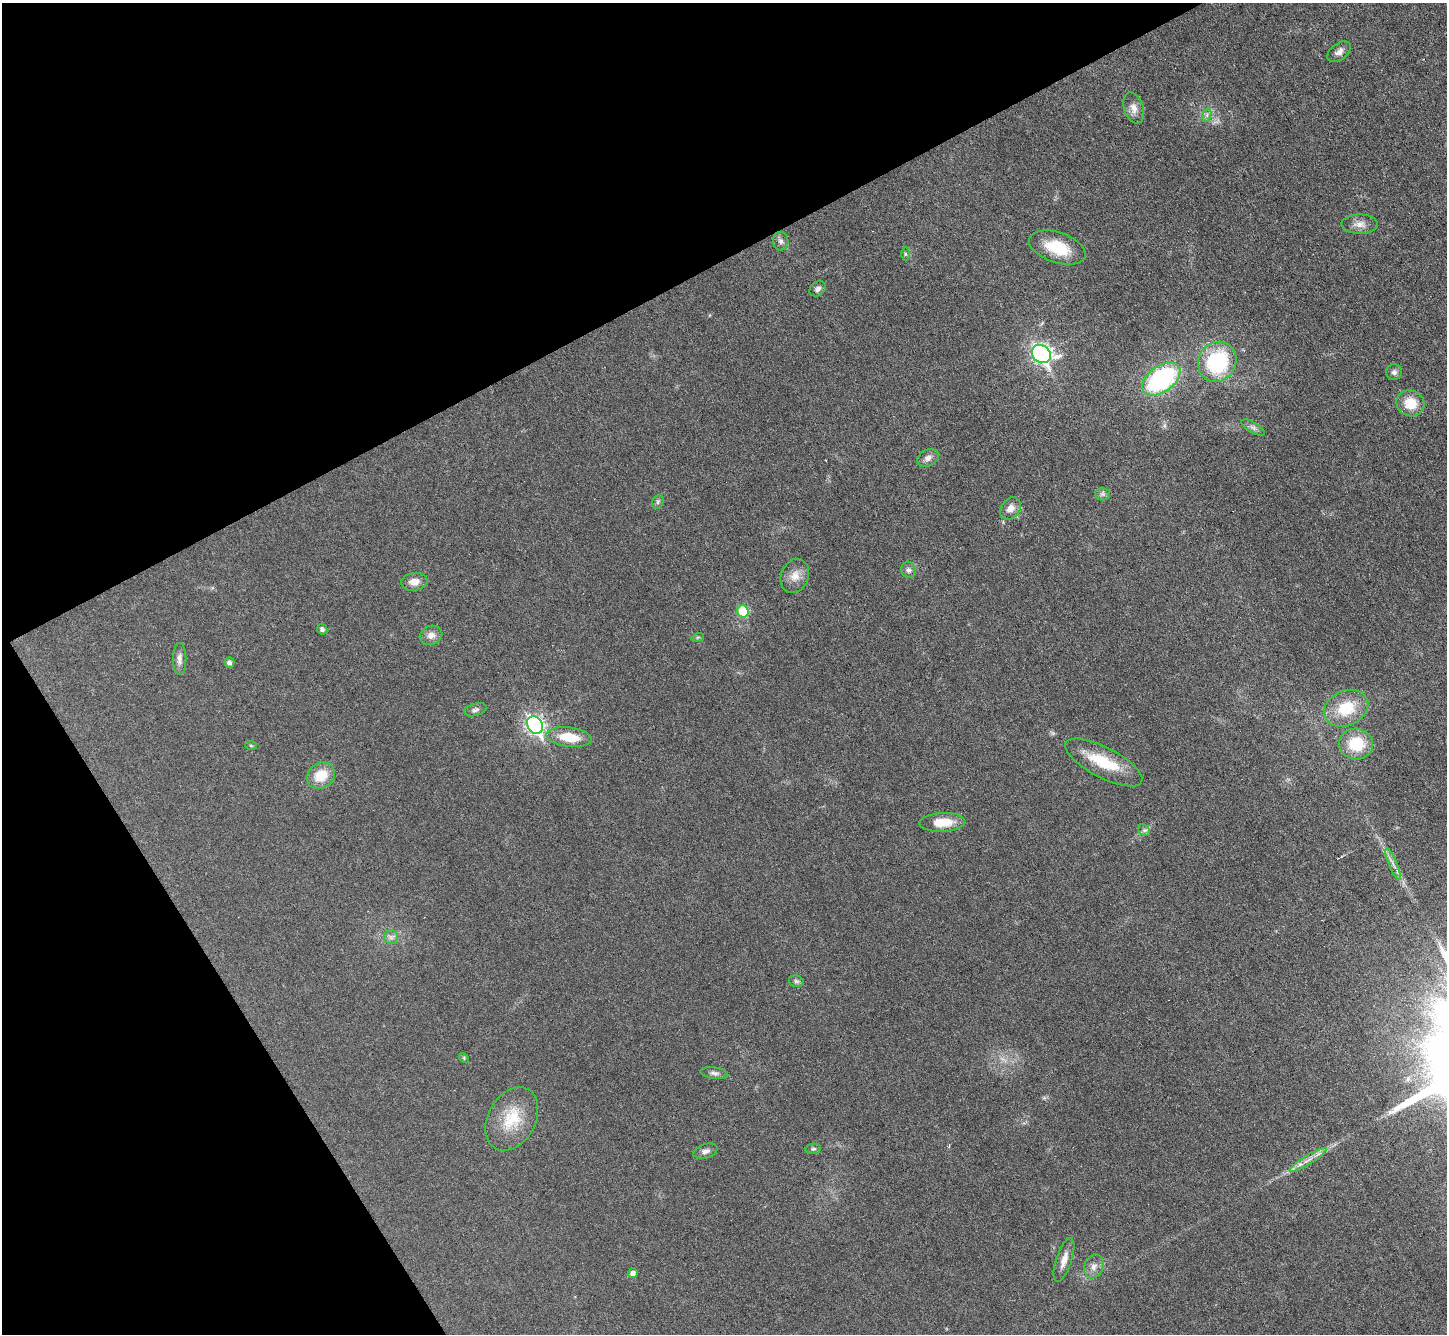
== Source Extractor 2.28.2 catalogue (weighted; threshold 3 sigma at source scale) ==
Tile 5 of 4 x 4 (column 1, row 2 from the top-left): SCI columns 3-1447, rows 2957-4288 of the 5783 x 5774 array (HDU 1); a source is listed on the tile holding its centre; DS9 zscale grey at full resolution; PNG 1449 x 1336 px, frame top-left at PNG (2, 3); each listed source drawn as its Kron ellipse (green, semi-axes under 4 px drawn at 4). Shown black and unused: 28% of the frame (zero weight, under 3 of 6 exposures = <1% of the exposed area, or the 3 px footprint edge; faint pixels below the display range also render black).
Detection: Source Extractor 2.28.2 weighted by HDU 2 'WHT'; one run over the whole footprint, this tile lists its part. Background 0.0318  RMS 0.0038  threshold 0.0155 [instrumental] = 3 sigma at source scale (4.09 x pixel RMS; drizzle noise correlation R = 1.36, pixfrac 0.8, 0.05/0.05 arcsec/px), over >= 5 px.
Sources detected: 50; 1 inside a brighter listed object's ellipse — not listed separately; the other 49 listed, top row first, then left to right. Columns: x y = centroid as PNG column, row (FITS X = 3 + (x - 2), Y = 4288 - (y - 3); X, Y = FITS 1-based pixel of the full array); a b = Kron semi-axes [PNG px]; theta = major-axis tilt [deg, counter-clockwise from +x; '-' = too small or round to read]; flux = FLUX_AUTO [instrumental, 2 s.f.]
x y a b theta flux
1339 52 13 8 36 2
1134 108 16 9 -71 2.7
1207 115 7 4 72 0.82
1360 224 18 9 -1 3
781 241 9 8 - 1.3
1057 247 30 15 -19 13
905 254 6 4 -89 0.52
818 289 9 6 39 1.3
1041 354 10 8 -40 130
1217 362 20 18 58 32
1394 372 8 8 - 1.2
1161 379 22 13 36 50
1410 403 14 12 -24 8
1253 428 13 5 -32 1.3
928 458 11 8 27 1.9
1103 494 7 6 - 0.95
658 502 7 5 61 0.72
1010 509 12 9 52 3.2
908 570 8 7 - 1.4
795 576 17 13 68 4.1
414 582 13 9 7 3.1
743 611 6 5 - 15
322 629 5 5 - 1.1
431 635 11 9 21 2.3
698 637 6 4 18 0.47
180 659 16 7 89 2
229 663 5 5 - 1.1
1346 708 23 17 25 13
475 710 11 6 16 1.1
535 725 9 7 -59 110
569 737 23 9 -7 9.9
1356 744 17 15 -5 13
251 745 6 4 -3 0.37
1104 762 43 15 -28 14
321 775 15 12 34 7.8
942 822 23 9 3 7.5
1144 830 6 5 - 0.81
1393 864 17 3 -67 1.5
391 937 7 7 - 1.2
796 981 7 5 -16 0.82
464 1058 5 4 - 0.39
714 1073 14 5 -8 1.3
512 1119 34 23 61 14
813 1149 8 5 9 0.73
705 1151 12 7 19 1.7
1308 1160 21 4 31 2.9
1064 1260 23 8 72 3.6
1094 1266 12 9 70 2.3
633 1273 5 4 - 1.5